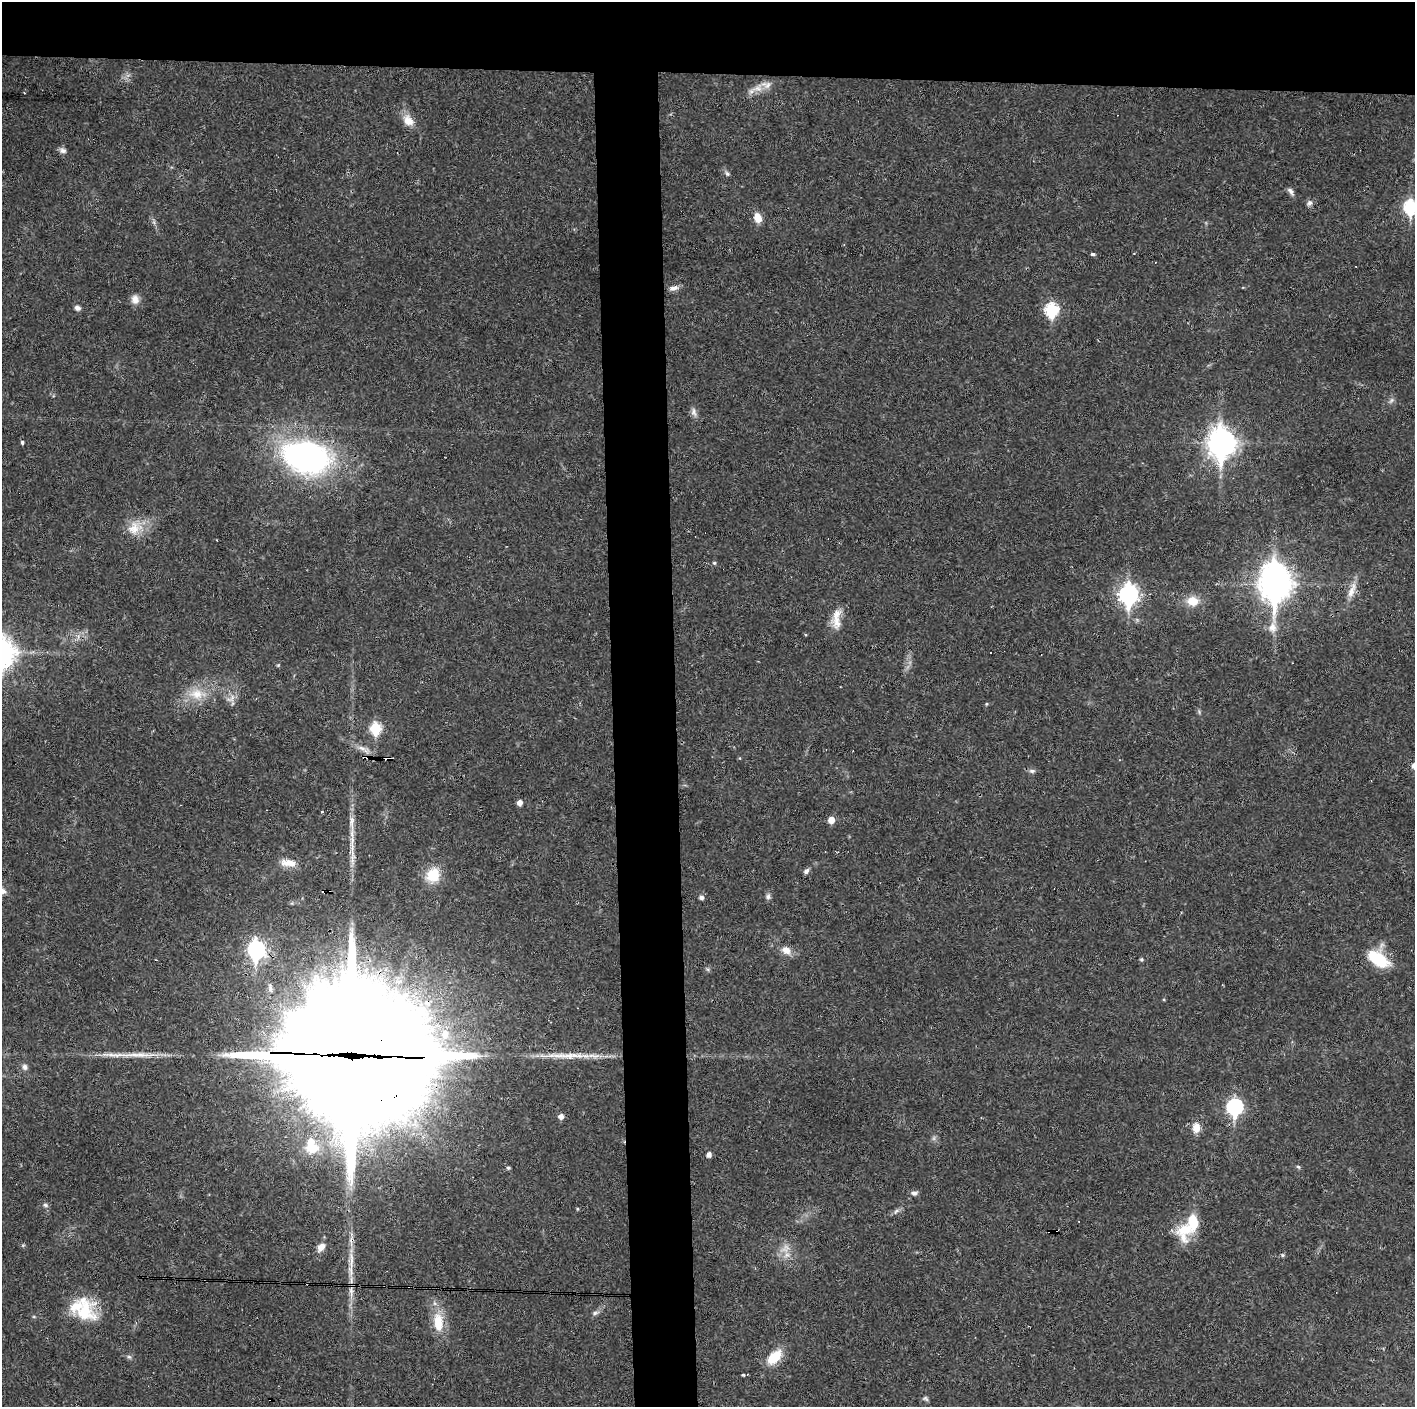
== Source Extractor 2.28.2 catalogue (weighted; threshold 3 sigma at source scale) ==
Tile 2 of 3 x 3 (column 2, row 1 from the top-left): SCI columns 1414-2826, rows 2811-4215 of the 4239 x 4216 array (HDU 1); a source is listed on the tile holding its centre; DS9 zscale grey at full resolution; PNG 1417 x 1409 px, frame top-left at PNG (2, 2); no overlay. Shown black and unused: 10% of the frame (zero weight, under 3 of 4 exposures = <1% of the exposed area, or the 3 px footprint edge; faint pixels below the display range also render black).
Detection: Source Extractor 2.28.2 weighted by HDU 2 'WHT'; one run over the whole footprint, this tile lists its part. Background 0.027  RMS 0.0023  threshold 0.0105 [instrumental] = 3 sigma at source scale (4.5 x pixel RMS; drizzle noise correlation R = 1.50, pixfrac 1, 0.05/0.05 arcsec/px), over >= 5 px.
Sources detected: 102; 2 too faint to see at this stretch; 4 inside a brighter object's white glare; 11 cosmic-ray / hot-pixel residue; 1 long thin detection or spike segment (spike, bleed or trail) — not listed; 5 inside a brighter listed object's ellipse — not listed separately; the other 79 listed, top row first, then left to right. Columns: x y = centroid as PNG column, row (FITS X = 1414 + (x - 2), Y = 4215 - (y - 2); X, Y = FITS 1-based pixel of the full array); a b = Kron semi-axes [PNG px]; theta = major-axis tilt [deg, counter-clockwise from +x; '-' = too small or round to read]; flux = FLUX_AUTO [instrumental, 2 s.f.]
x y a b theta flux
758 88 15 11 26 2.6
24 93 2 2 - 0.14
408 120 17 12 -50 2.8
63 150 10 7 -28 0.86
727 174 8 5 -49 0.51
1291 191 11 6 -54 0.84
1309 203 8 7 - 0.76
1411 207 8 7 - 31
758 218 9 7 -71 3
1093 254 4 3 - 0.79
673 288 12 6 15 1.2
135 299 12 10 -76 1.7
77 308 7 6 - 0.86
1052 310 7 6 - 27
1391 400 7 5 59 0.58
694 412 13 7 -78 1
22 442 3 3 - 0.86
1221 443 11 9 -90 260
306 457 45 28 -12 78
135 528 22 18 37 4.7
714 563 5 4 - 0.37
1275 584 13 10 84 320
1352 590 26 8 69 2.7
1129 594 9 8 - 95
1193 601 14 11 -5 3.9
837 621 21 14 -84 3.5
278 665 4 4 - 0.24
197 694 25 15 -3 5.4
231 699 14 8 35 1.4
986 704 5 3 - 0.24
376 728 7 6 - 16
362 748 19 6 -28 1.7
368 758 3 3 - 1.5
1032 771 8 5 0 0.64
520 803 5 5 - 1.4
322 812 3 3 - 0.38
831 820 6 5 - 2.5
352 845 39 6 90 3.9
825 852 3 2 - 0.14
288 863 21 9 -6 2.7
806 871 8 6 41 0.73
433 875 17 15 61 5.9
768 897 7 7 - 0.65
701 898 6 5 - 0.58
256 950 9 7 -86 70
786 950 13 9 -31 2.1
1141 959 5 5 - 0.36
1378 959 28 14 -33 8.5
270 988 14 7 -83 1.3
445 1034 16 12 84 4.5
568 1056 63 8 -2 6.5
351 1066 85 77 -84 5800
25 1067 8 7 - 0.8
1235 1107 8 7 - 50
561 1116 5 5 - 1.1
1196 1128 12 9 -89 2.5
312 1148 17 12 3 4.9
709 1155 5 4 - 1.2
1298 1167 6 5 - 0.37
508 1168 5 4 - 0.44
914 1193 9 6 -3 0.79
45 1205 7 5 -18 0.51
577 1209 5 3 - 0.21
896 1211 10 4 45 0.67
1185 1230 29 21 72 7.9
321 1247 11 7 45 1.8
787 1255 9 7 27 1.2
1283 1255 5 5 - 0.36
351 1261 31 7 -89 3.6
408 1286 3 2 - 0.22
351 1291 21 6 -89 2.3
84 1312 31 28 83 11
595 1313 9 5 15 0.66
438 1322 26 12 -84 6.1
129 1357 7 5 -41 0.46
774 1357 18 10 43 5.9
743 1375 3 3 - 0.65
270 1399 3 3 - 0.43
926 1399 8 5 -45 0.49
Overlapping masked pixels (flux is a lower limit): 6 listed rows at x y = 306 457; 368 758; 351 1066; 408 1286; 351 1291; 270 1399
Isophote crosses this tile's border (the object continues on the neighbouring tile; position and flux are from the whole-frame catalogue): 1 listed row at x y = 1411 207